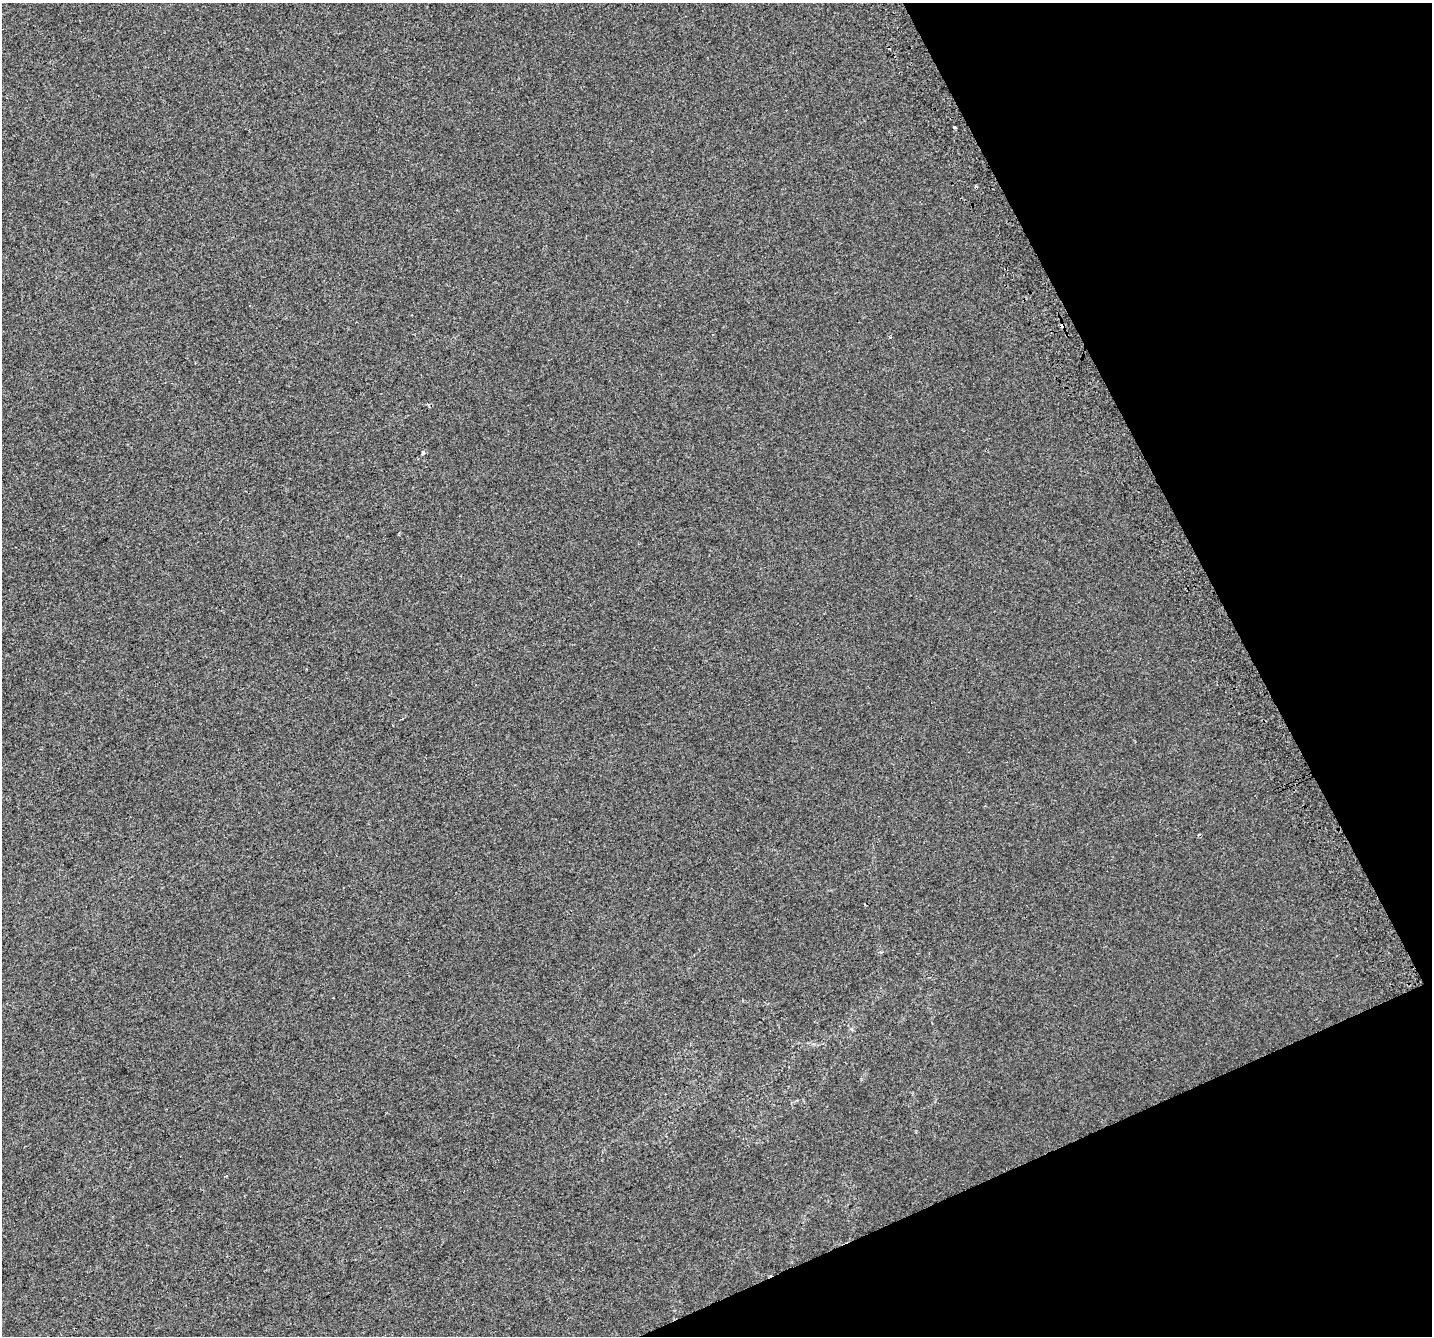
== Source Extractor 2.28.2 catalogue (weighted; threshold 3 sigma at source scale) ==
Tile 12 of 4 x 4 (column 4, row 3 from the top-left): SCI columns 4330-5759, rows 1511-2844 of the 5798 x 5630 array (HDU 1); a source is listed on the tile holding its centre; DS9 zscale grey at full resolution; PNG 1434 x 1338 px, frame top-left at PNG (2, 3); no overlay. Shown black and unused: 21% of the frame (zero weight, under 2 of 3 exposures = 2% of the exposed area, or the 3 px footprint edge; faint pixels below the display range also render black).
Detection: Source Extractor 2.28.2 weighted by HDU 2 'WHT'; one run over the whole footprint, this tile lists its part. Background 0.00565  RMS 0.0069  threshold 0.0313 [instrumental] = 3 sigma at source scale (4.5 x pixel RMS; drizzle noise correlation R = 1.50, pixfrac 1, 0.0396/0.0396 arcsec/px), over >= 5 px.
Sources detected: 6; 3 cosmic-ray / hot-pixel residue — not listed; the other 3 listed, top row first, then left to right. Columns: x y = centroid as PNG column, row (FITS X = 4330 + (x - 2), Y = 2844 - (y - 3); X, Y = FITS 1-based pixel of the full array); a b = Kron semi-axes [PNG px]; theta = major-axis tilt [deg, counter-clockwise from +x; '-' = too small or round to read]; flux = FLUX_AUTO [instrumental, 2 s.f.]
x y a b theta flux
955 127 3 2 - 0.93
1062 326 5 4 - 2
423 453 5 3 - 1.9
Overlapping masked pixels (flux is a lower limit): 1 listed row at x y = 1062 326